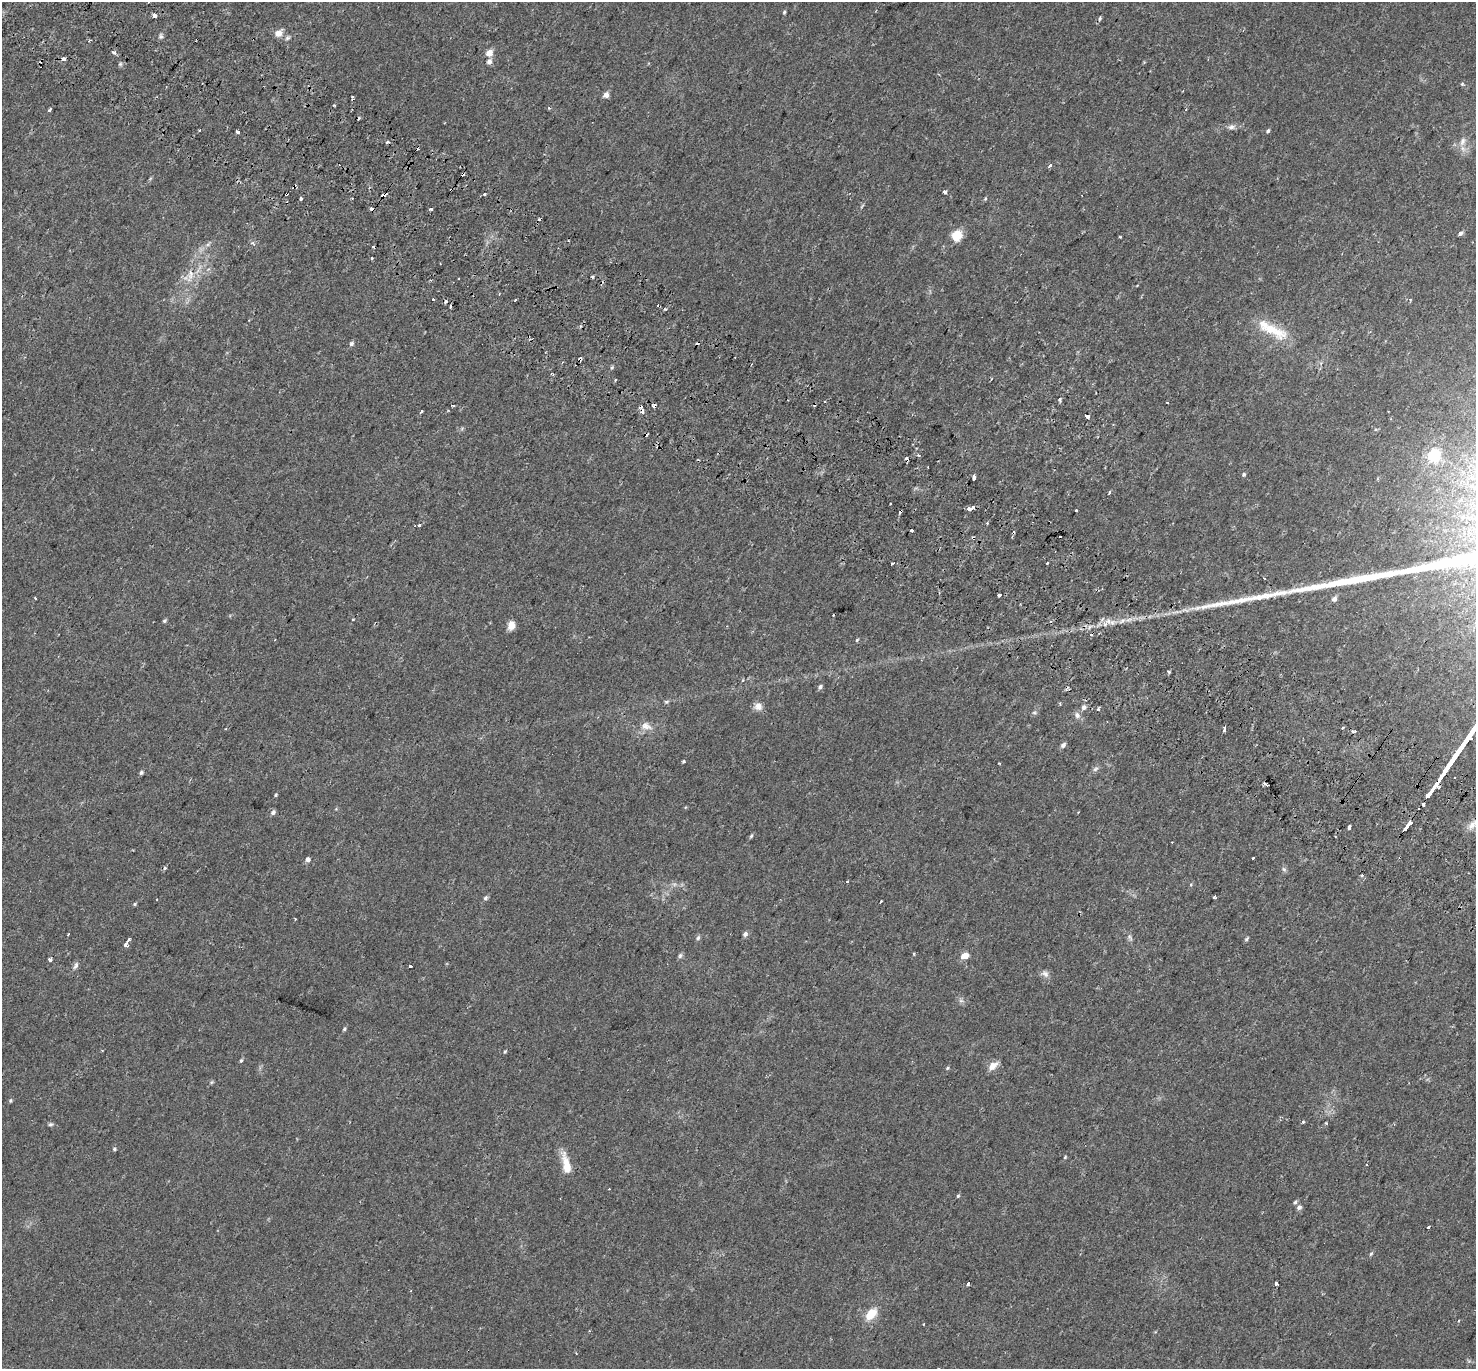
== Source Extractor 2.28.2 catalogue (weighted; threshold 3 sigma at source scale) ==
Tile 11 of 4 x 4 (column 3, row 3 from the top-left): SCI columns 3019-4492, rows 1655-3021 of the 6044 x 6110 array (HDU 1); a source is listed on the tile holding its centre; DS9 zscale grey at full resolution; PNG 1478 x 1371 px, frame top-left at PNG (2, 2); no overlay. Shown black and unused: <1% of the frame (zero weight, under 2 of 3 exposures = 5% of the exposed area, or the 3 px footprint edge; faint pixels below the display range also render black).
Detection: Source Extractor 2.28.2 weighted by HDU 2 'WHT'; one run over the whole footprint, this tile lists its part. Background 0.018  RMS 0.0031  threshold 0.0141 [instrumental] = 3 sigma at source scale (4.5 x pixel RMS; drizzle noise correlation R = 1.50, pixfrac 1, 0.0396/0.0396 arcsec/px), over >= 5 px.
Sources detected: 177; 36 cosmic-ray / hot-pixel residue — not listed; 1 inside a brighter listed object's ellipse — not listed separately; the other 140 listed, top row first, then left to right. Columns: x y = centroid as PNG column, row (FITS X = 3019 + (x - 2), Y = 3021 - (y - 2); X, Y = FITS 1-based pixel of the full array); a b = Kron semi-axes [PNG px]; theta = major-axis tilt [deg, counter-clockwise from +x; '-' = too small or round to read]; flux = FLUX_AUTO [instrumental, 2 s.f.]
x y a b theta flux
784 12 5 4 - 0.38
154 15 4 3 - 2.9
1100 18 5 4 - 0.39
278 33 8 8 - 2.2
161 36 8 6 -89 0.63
287 38 7 6 - 0.69
114 53 3 3 - 2
489 53 5 5 - 3.5
63 59 4 3 - 2.7
489 61 7 5 56 1.1
120 64 5 5 - 0.48
1462 84 5 4 - 0.32
606 95 6 5 - 1.7
334 105 3 2 - 0.39
49 110 4 3 - 1.2
1231 127 10 7 12 1.1
1268 131 5 4 - 0.53
237 132 3 3 - 2.6
1462 141 13 7 68 1.7
1050 166 4 3 - 0.78
294 186 6 3 51 0.73
945 192 4 4 - 1.7
286 194 3 3 - 1.4
484 194 3 3 - 1.2
383 195 5 3 - 2.1
301 198 3 3 - 1.5
985 199 5 4 - 0.34
372 209 4 3 - 3.8
431 209 3 3 - 1.3
1460 233 6 4 29 0.77
957 235 10 8 64 6.7
1120 237 3 2 - 0.26
252 243 6 5 - 0.52
208 244 7 4 19 0.59
372 258 3 3 - 0.91
190 276 22 7 73 3.3
593 277 4 3 - 0.37
434 299 3 3 - 22
515 300 3 2 - 0.55
451 307 3 3 - 2
1271 329 35 16 -29 9.3
351 343 6 5 - 0.65
580 359 3 3 - 2.1
612 368 6 4 68 0.42
1059 399 4 3 - 0.76
825 401 3 3 - 0.44
1167 402 3 2 - 0.37
454 405 3 3 - 0.77
654 406 4 4 - 2.3
421 411 3 3 - 0.73
1087 416 4 3 - 1.7
1376 430 4 4 - 0.41
1434 455 6 6 - 26
919 456 4 3 - 0.32
1244 474 5 4 - 0.46
974 477 5 3 - 1.6
1109 492 4 3 - 0.64
973 507 3 3 - 1.7
969 508 4 3 - 2.4
1076 510 3 3 - 1.4
987 523 4 3 - 0.29
419 526 3 3 - 1.9
973 538 4 4 - 0.6
892 563 3 3 - 1.3
1047 563 3 3 - 1.5
999 595 4 3 - 3.1
35 598 3 2 - 0.36
1334 599 5 5 - 1.3
164 621 5 4 - 0.45
1122 621 11 4 32 1.1
511 625 9 7 77 2.4
275 640 3 2 - 0.25
857 640 6 3 46 0.33
1169 672 3 3 - 0.59
820 687 6 5 - 0.69
666 702 6 4 16 0.49
758 706 10 9 - 1.9
1083 707 7 6 - 0.95
1098 709 4 3 - 0.43
1034 713 6 4 0 0.45
1077 715 9 7 -73 1.1
646 726 17 10 -16 2.6
1343 727 3 2 - 0.41
1224 728 6 3 88 2.2
1355 731 5 3 - 1.8
1063 745 7 5 44 0.88
683 761 3 3 - 0.62
1095 769 9 5 28 0.73
141 773 5 4 - 0.54
1267 785 5 3 - 0.96
275 795 4 3 - 0.31
273 812 6 5 - 0.83
1473 825 19 9 33 2.8
1407 826 10 3 55 650
1349 827 5 3 - 2.2
751 836 6 4 59 0.42
1253 858 4 3 - 1.5
308 859 5 5 - 1.2
165 868 4 4 - 0.49
1362 875 4 3 - 0.8
847 881 3 2 - 0.44
1214 897 3 3 - 1.8
485 898 6 5 - 0.65
881 901 4 2 - 0.72
135 904 5 4 - 0.36
745 934 5 5 - 1
68 935 3 3 - 0.74
698 938 7 5 63 0.54
129 939 4 3 - 1.9
1247 939 7 4 49 0.46
125 944 4 3 - 2.6
680 956 8 5 63 0.59
965 956 10 8 17 2
50 960 4 3 - 2.2
76 965 11 5 63 0.89
410 966 3 3 - 3.2
1045 974 11 8 -49 1.3
961 1001 7 4 0 0.61
344 1029 5 4 - 0.41
505 1052 5 3 - 0.33
241 1061 5 4 - 0.42
993 1066 14 8 42 2.1
947 1068 5 3 - 0.33
10 1101 5 4 - 0.39
1303 1122 3 3 - 1.5
1326 1123 3 3 - 0.36
51 1124 7 4 7 0.51
114 1149 5 4 - 0.43
1065 1157 4 4 - 0.3
1366 1164 3 2 - 0.51
566 1165 27 8 -78 5.1
958 1196 5 4 - 0.34
1295 1202 6 4 72 0.54
1299 1207 6 5 - 0.92
1428 1228 3 3 - 2.2
1371 1254 5 4 - 0.42
968 1283 4 3 - 1.1
1276 1284 4 3 - 0.96
871 1314 16 10 48 4.9
923 1324 3 3 - 0.54
Overlapping masked pixels (flux is a lower limit): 8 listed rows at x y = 294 186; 286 194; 383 195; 372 209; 580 359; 654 406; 973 538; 1083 707
Isophote crosses this tile's border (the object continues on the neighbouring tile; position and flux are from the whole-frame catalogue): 1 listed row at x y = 1473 825